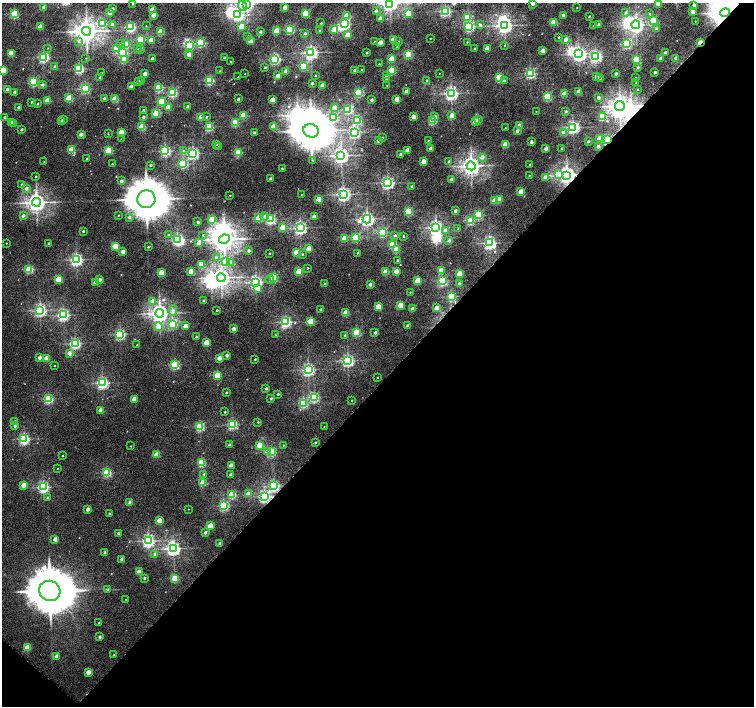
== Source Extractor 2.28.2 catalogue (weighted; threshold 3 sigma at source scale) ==
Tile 15 of 4 x 4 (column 3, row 4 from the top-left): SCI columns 3011-4513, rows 171-1577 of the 6026 x 6036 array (HDU 1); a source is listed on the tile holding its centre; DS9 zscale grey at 2 x 2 block average (1 PNG px = mean of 2 x 2 image px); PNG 756 x 708 px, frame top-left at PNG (2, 3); each listed source drawn as its Kron ellipse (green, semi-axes under 4 px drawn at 4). Shown black and unused: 47% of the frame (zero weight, under 6 of 12 exposures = <1% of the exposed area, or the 3 px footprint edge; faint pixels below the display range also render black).
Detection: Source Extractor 2.28.2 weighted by HDU 2 'WHT'; one run over the whole footprint, this tile lists its part. Background 0.0271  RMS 0.0037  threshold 0.0149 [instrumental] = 3 sigma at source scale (4.09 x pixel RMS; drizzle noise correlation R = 1.36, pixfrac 0.8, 0.0396/0.0396 arcsec/px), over >= 5 px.
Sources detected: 474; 17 inside a brighter object's white glare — neither listed nor drawn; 1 inside a brighter listed object's ellipse — not listed separately; the other 456 listed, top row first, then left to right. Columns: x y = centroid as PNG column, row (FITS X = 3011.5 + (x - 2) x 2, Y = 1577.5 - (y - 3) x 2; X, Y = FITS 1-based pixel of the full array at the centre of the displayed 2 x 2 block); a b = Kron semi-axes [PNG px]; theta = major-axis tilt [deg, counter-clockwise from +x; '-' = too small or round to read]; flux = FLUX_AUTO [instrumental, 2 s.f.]
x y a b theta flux
390 3 4 3 - 240
533 3 2 2 - 4.3
133 4 2 2 - 0.75
247 4 4 3 - 180
659 4 3 2 - 11
694 5 2 2 - 3.2
242 6 5 3 - 9.9
43 7 2 2 - 1.8
285 7 2 2 - 6.1
577 7 2 2 - 0.33
113 9 2 2 - 1.8
152 10 3 2 - 17
376 11 3 2 - 1.4
445 11 3 3 - 100
693 11 2 2 - 8.5
110 12 3 2 - 11
625 12 3 3 - 1.1
305 13 3 3 - 34
725 13 5 4 - 860
14 14 3 3 - 52
408 14 3 3 - 27
649 14 3 3 - 0.65
154 15 2 2 - 6.8
238 15 4 3 - 120
347 15 3 3 - 14
563 15 2 2 - 4.1
589 16 2 2 - 0.66
467 17 3 3 - 31
380 19 2 2 - 7.1
653 20 3 3 - 34
695 21 2 2 - 0.33
554 22 3 3 - 20
103 23 3 3 - 34
321 23 2 2 - 0.63
345 24 3 3 - 85
113 25 2 2 - 5.8
480 25 3 3 - 1.6
505 25 4 3 - 240
599 25 2 2 - 4
636 25 4 4 - 220
146 26 2 2 - 0.29
593 26 2 2 - 0.43
40 27 3 2 - 16
131 27 3 3 - 85
241 27 3 3 - 15
469 27 3 3 - 86
290 29 3 3 - 58
334 29 3 2 - 11
657 29 3 3 - 2.7
86 31 4 4 - 650
277 31 3 3 - 21
320 31 2 2 - 1.7
160 32 3 3 - 29
260 32 2 2 - 1.4
305 33 2 2 - 1.6
348 35 3 2 - 12
247 37 2 2 - 1.1
559 37 2 2 - 0.56
430 38 2 2 - 0.32
140 39 3 3 - 47
393 39 2 2 - 6.5
566 39 2 2 - 4.7
151 40 2 2 - 10
78 41 4 3 - 1.3
250 41 2 2 - 11
398 41 2 2 - 0.35
374 42 2 2 - 0.73
380 42 2 2 - 9.2
467 42 2 2 - 0.37
700 42 3 2 - 15
200 43 3 3 - 56
121 44 4 3 - 0.9
125 44 3 2 - 7.9
626 44 3 3 - 77
189 45 3 3 - 59
504 45 3 2 - 0.37
397 47 2 2 - 0.25
48 48 2 2 - 0.27
116 48 3 3 - 18
487 48 3 2 - 14
138 49 2 2 - 0.44
475 49 2 2 - 0.99
141 50 2 2 - 0.5
543 50 2 2 - 6.7
11 53 3 2 - 22
122 53 3 3 - 93
311 53 3 3 - 190
367 53 2 2 - 1
665 53 2 2 - 3.1
189 54 2 2 - 6.4
408 54 3 3 - 59
579 54 4 4 - 200
596 56 3 3 - 120
43 57 3 3 - 100
86 58 2 2 - 0.3
224 58 2 2 - 2
661 58 2 2 - 3.9
676 58 2 2 - 4.5
152 59 2 2 - 4.1
274 59 4 3 - 97
391 59 3 2 - 14
124 60 3 3 - 23
636 60 3 3 - 40
230 61 2 2 - 0.3
379 64 2 2 - 0.67
54 66 2 2 - 1.1
303 66 3 3 - 44
265 67 2 2 - 1
638 68 3 2 - 1.1
79 69 3 3 - 72
3 70 3 3 - 19
355 70 2 2 - 2.8
362 70 2 2 - 0.73
220 71 2 2 - 0.29
285 71 2 2 - 4.6
391 71 3 3 - 40
655 72 2 2 - 1.9
102 73 2 2 - 0.5
439 73 2 2 - 0.27
530 73 3 3 - 89
145 74 2 2 - 7.7
245 74 2 2 - 0.32
616 74 2 2 - 2.1
278 76 2 2 - 6.4
315 76 2 2 - 0.56
386 76 3 3 - 1.3
238 77 2 2 - 0.44
597 77 2 2 - 5.6
100 78 2 2 - 2.1
387 78 2 2 - 3.1
499 78 3 3 - 49
600 78 2 2 - 0.48
636 78 2 2 - 1.1
209 80 3 3 - 69
427 80 4 3 - 0.76
142 81 3 2 - 0.65
504 81 3 3 - 1.2
33 82 3 3 - 57
138 82 2 2 - 2.4
312 83 2 2 - 1.7
636 83 2 2 - 0.44
42 85 2 2 - 2.3
322 85 2 2 - 8.5
387 85 2 2 - 0.35
131 87 2 2 - 3.7
159 88 3 3 - 43
85 89 3 3 - 81
638 89 2 2 - 0.33
8 90 2 2 - 7.4
15 92 2 2 - 2.3
173 92 3 3 - 64
359 92 3 3 - 56
407 92 2 2 - 8.2
579 92 3 2 - 12
451 93 3 3 - 190
564 94 3 3 - 19
547 97 3 3 - 48
69 98 3 3 - 36
104 98 2 2 - 1.3
598 98 2 2 - 2.6
115 99 3 3 - 27
238 99 2 2 - 1.3
397 99 3 2 - 11
48 100 3 2 - 16
272 100 3 2 - 11
372 100 2 2 - 2.1
161 101 3 3 - 27
32 102 2 2 - 1.2
37 104 2 2 - 0.62
620 106 5 4 - 470
18 107 2 2 - 1.4
168 107 3 2 - 9.5
188 107 2 2 - 4.7
335 107 3 3 - 5.1
348 109 3 3 - 68
143 110 2 2 - 1.1
536 111 2 2 - 0.25
566 111 2 2 - 1.2
156 113 3 3 - 36
243 115 3 3 - 28
452 116 3 2 - 11
602 116 3 3 - 42
143 117 2 2 - 1.7
201 117 3 2 - 14
206 117 3 3 - 0.71
334 117 3 3 - 45
413 117 2 2 - 5.8
435 117 3 3 - 2.9
5 118 2 2 - 3.2
63 119 2 2 - 0.72
478 119 3 3 - 1.1
357 120 3 3 - 48
62 121 2 2 - 3.3
432 121 3 3 - 45
476 122 3 3 - 17
12 123 3 2 - 7.5
235 123 3 3 - 35
14 124 2 2 - 7.1
142 126 3 3 - 32
274 126 3 3 - 18
519 126 3 2 - 8
209 127 3 3 - 55
573 127 3 3 - 140
505 128 2 2 - 0.38
22 129 2 2 - 1.8
311 131 8 6 -14 2000
517 131 3 2 - 2.1
121 132 3 2 - 13
354 132 3 3 - 140
563 132 3 2 - 3.1
254 133 3 2 - 1.4
81 134 2 2 - 4.6
108 134 2 2 - 0.44
382 138 2 2 - 0.92
600 138 3 3 - 13
121 139 2 2 - 0.29
428 140 2 2 - 0.4
608 140 3 2 - 90
378 141 2 2 - 2.6
588 141 2 2 - 1.3
531 142 2 2 - 2.7
505 144 3 3 - 12
217 145 2 2 - 0.44
219 146 2 2 - 0.33
598 147 2 2 - 2.6
430 148 2 2 - 2.3
561 148 2 2 - 0.76
546 149 2 2 - 3.7
71 150 3 3 - 32
109 150 3 3 - 39
407 150 2 2 - 5.2
165 151 3 3 - 97
184 151 4 4 - 1.5
238 152 3 3 - 37
193 153 3 3 - 130
400 155 2 2 - 3
341 156 4 4 - 260
482 157 3 3 - 3.2
86 159 2 2 - 0.59
313 160 3 2 - 0.55
44 161 2 2 - 0.3
424 161 2 2 - 11
449 161 2 2 - 0.81
112 164 2 2 - 0.61
183 164 3 3 - 59
151 165 2 2 - 1.3
530 165 2 2 - 0.99
471 166 5 4 - 420
282 168 2 2 - 0.76
558 174 3 3 - 21
567 175 4 4 - 360
36 176 2 2 - 0.64
529 176 2 2 - 0.48
545 178 2 2 - 4.5
271 179 2 2 - 2.1
452 179 2 2 - 4.3
121 181 2 2 - 2.3
388 183 3 3 - 160
22 184 3 2 - 0.72
412 186 2 2 - 0.79
26 189 3 3 - 2.3
521 192 3 2 - 11
301 194 2 2 - 0.28
344 194 3 3 - 200
230 195 2 2 - 0.38
146 199 9 9 - 2400
319 199 3 3 - 18
499 199 3 3 - 9.9
495 201 3 3 - 15
36 202 4 4 - 410
409 211 3 3 - 48
455 211 2 2 - 2.1
118 215 2 2 - 0.46
478 215 3 3 - 56
23 216 2 2 - 2.7
265 216 4 4 - 2
129 217 2 2 - 1.9
314 217 2 2 - 4.8
259 218 3 3 - 30
212 219 3 3 - 24
270 219 3 3 - 85
367 219 4 3 - 200
470 221 3 3 - 39
198 222 2 2 - 1.8
283 227 3 3 - 14
436 227 4 4 - 200
300 228 3 3 - 160
458 229 2 2 - 0.45
446 230 3 3 - 5.4
83 231 2 2 - 1
382 232 3 3 - 53
168 235 2 2 - 0.47
203 235 3 2 - 0.44
395 235 3 2 - 1.2
404 236 2 2 - 0.7
356 237 3 3 - 51
178 239 3 3 - 94
224 239 5 4 - 650
344 239 3 3 - 17
449 240 3 3 - 2.1
6 243 2 2 - 0.32
199 243 3 2 - 8.6
489 243 3 3 - 160
49 244 2 2 - 1.6
393 244 3 3 - 37
115 246 3 3 - 20
148 247 2 2 - 0.67
309 249 3 3 - 17
396 249 3 3 - 20
249 251 2 2 - 2.1
123 252 2 2 - 5.5
296 252 3 3 - 20
269 253 2 2 - 0.61
357 253 2 2 - 0.6
302 254 3 2 - 0.59
216 258 3 3 - 2.1
76 260 3 3 - 150
225 261 4 3 - 17
397 261 2 2 - 0.86
231 262 3 3 - 3.7
201 264 3 3 - 21
307 268 2 2 - 0.58
29 269 3 3 - 52
441 270 3 2 - 9.3
191 271 3 3 - 15
299 271 3 3 - 26
396 271 2 2 - 6.8
386 272 3 3 - 19
161 273 3 3 - 20
460 274 3 3 - 19
274 277 3 3 - 34
221 278 4 4 - 390
58 279 3 3 - 26
99 280 2 2 - 5.1
270 280 4 3 - 1.7
418 281 3 3 - 20
442 281 3 3 - 75
256 282 3 3 - 160
96 283 3 2 - 11
324 284 2 2 - 0.9
370 284 2 2 - 2.4
459 284 3 2 - 1.6
258 288 4 3 - 7.4
410 292 2 2 - 0.34
451 297 3 3 - 60
153 301 3 3 - 5.2
203 301 2 2 - 0.83
401 305 3 3 - 21
378 307 3 3 - 16
437 308 3 2 - 7.9
321 309 2 2 - 0.98
413 309 2 2 - 6.3
40 310 3 3 - 150
217 310 2 2 - 1
173 311 5 4 - 2.7
160 313 4 4 - 420
346 313 3 3 - 20
63 315 3 3 - 120
311 321 3 3 - 26
285 322 3 3 - 110
172 324 3 3 - 53
185 326 3 2 - 7.6
408 326 2 2 - 3.7
158 327 4 3 - 8.2
234 329 2 2 - 4.8
357 332 3 3 - 41
375 333 2 2 - 1.9
120 334 3 3 - 100
275 335 2 2 - 0.34
345 336 2 2 - 1.5
196 337 2 2 - 0.8
75 343 3 3 - 100
206 343 3 2 - 13
137 345 2 2 - 0.43
69 353 2 2 - 4.7
227 355 2 2 - 2.5
39 358 2 2 - 3.1
47 358 3 3 - 19
219 358 2 2 - 5.4
255 359 2 2 - 0.75
348 360 3 3 - 140
175 365 3 3 - 65
54 366 2 2 - 0.45
308 370 3 3 - 160
217 375 3 3 - 26
377 377 2 2 - 0.36
102 383 3 3 - 130
266 388 2 2 - 1.5
226 392 2 2 - 0.96
278 394 2 2 - 1.1
314 397 3 3 - 77
271 398 2 2 - 0.94
48 399 3 3 - 70
134 399 3 2 - 8.5
351 400 2 2 - 0.41
303 403 3 3 - 61
101 410 3 2 - 9.2
225 412 3 2 - 0.58
15 421 3 2 - 0.46
258 422 2 2 - 0.59
232 424 3 3 - 77
15 426 3 2 - 1.8
324 426 2 2 - 0.27
200 427 3 3 - 55
24 439 3 3 - 100
315 443 3 2 - 0.82
229 445 3 2 - 0.88
260 445 3 3 - 22
283 445 2 2 - 0.44
131 446 2 2 - 0.4
268 452 3 3 - 15
271 452 3 3 - 48
157 455 3 3 - 14
63 456 2 2 - 0.4
202 463 3 3 - 40
231 466 3 2 - 6.8
58 468 2 2 - 0.3
107 472 3 3 - 55
204 474 3 2 - 1
231 474 2 2 - 1.3
203 483 3 3 - 24
23 485 3 2 - 6.7
274 486 3 3 - 99
43 487 3 3 - 110
232 494 3 3 - 42
248 494 3 2 - 7.1
264 496 3 3 - 130
47 497 3 2 - 0.97
130 503 3 2 - 6.5
224 506 3 3 - 74
88 509 2 2 - 3.9
188 509 2 2 - 0.25
109 513 2 2 - 0.7
159 521 3 3 - 10
210 526 3 3 - 14
118 533 2 2 - 1.3
205 533 2 2 - 1.7
55 539 2 2 - 4.5
148 541 4 3 - 150
220 543 2 2 - 2.1
173 548 4 4 - 200
105 552 2 2 - 2.5
155 554 3 3 - 1.9
122 559 2 2 - 4.2
139 572 3 3 - 9
144 578 2 2 - 1.6
175 579 3 3 - 27
108 589 3 3 - 1.2
50 591 11 10 - 4200
125 599 2 2 - 0.26
99 623 2 2 - 0.32
100 637 2 2 - 1.5
27 648 3 3 - 20
114 655 2 2 - 0.34
56 656 2 2 - 4.1
88 672 3 2 - 6.5
Overlapping masked pixels (flux is a lower limit): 7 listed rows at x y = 725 13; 700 42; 620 106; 608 140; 567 175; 274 486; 264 496
Isophote crosses this tile's border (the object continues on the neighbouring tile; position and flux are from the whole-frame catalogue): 7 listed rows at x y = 390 3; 533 3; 133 4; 247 4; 659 4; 242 6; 3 70